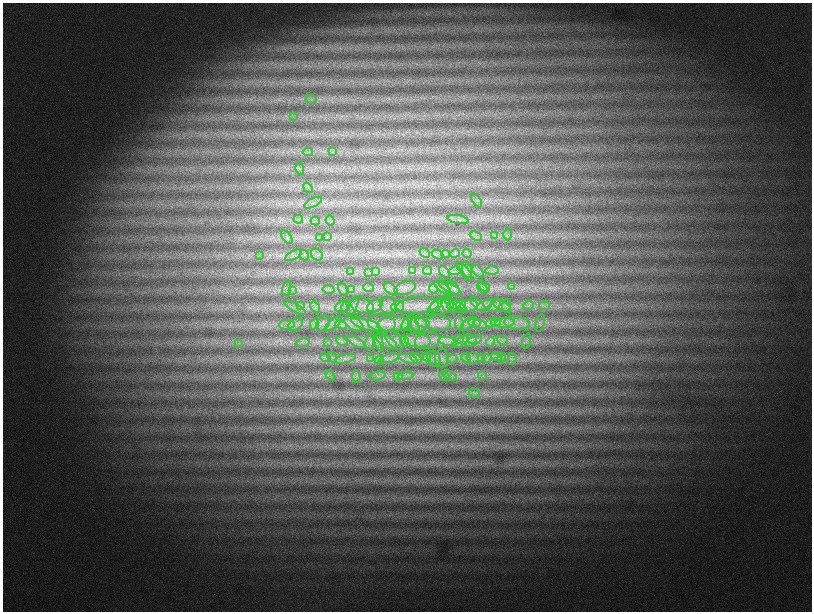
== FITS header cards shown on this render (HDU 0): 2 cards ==
NAXIS1  =                 1619
NAXIS2  =                 1219

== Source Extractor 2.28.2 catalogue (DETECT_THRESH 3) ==
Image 1619 x 1219 px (HDU 0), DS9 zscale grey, zoomed out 1/2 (1 PNG px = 2 x 2 image px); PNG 814 x 614 px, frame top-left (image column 2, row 1218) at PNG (3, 3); each listed source drawn as its Kron ellipse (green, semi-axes under 4 px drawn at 4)
Background 1490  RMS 71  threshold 212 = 3 sigma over >= 5 px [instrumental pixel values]
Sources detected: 152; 2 cannot appear on this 1/2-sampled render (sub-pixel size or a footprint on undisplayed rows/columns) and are neither listed nor drawn; the other 150 listed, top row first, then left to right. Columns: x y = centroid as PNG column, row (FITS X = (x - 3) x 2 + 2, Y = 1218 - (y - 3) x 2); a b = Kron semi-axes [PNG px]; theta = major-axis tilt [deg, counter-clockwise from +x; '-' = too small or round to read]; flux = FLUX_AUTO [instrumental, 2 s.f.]
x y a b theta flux
311 99 5 2 - 19000
293 117 4 2 - 14000
308 152 4 2 - 17000
332 152 4 2 - 13000
300 169 6 1 -75 10000
308 188 5 1 - 9800
477 201 7 3 -57 22000
313 203 10 3 27 41000
298 219 4 2 - 14000
458 219 11 2 -11 36000
315 221 5 2 - 19000
330 221 5 3 - 18000
495 235 3 2 - 12000
508 235 5 2 - 13000
476 236 6 2 -24 23000
287 237 8 3 -53 24000
319 237 4 2 - 13000
328 237 3 2 - 11000
425 253 5 3 - 22000
455 253 5 3 - 31000
438 254 6 2 -30 18000
445 254 4 2 - 16000
467 254 5 2 - 13000
259 255 3 2 - 8600
294 255 9 4 27 48000
304 255 5 3 - 26000
317 255 6 5 - 45000
428 270 5 2 - 13000
467 270 8 4 -72 35000
350 271 4 2 - 12000
375 271 4 3 - 23000
412 271 3 2 - 12000
455 271 6 3 8 37000
464 271 11 2 -51 19000
478 271 7 2 -48 24000
492 271 6 4 1 43000
369 272 3 3 - 16000
444 272 7 3 -57 26000
484 287 6 3 -37 27000
511 287 4 2 - 15000
368 288 5 2 - 23000
405 288 11 6 21 76000
443 288 10 3 -34 29000
450 288 13 3 -28 42000
454 288 7 4 -59 37000
483 288 6 2 -49 21000
287 289 7 2 74 16000
328 289 6 3 -12 26000
343 289 6 3 -62 28000
352 289 4 2 - 14000
391 289 8 5 -42 46000
433 289 4 2 - 16000
293 290 4 2 - 15000
388 305 8 8 - 66000
442 305 13 8 25 68000
446 305 8 4 -71 32000
456 305 12 3 -29 51000
478 305 10 4 -44 42000
485 305 9 4 25 53000
502 305 10 5 -33 63000
507 305 6 4 72 31000
300 306 4 2 - 17000
346 306 6 4 60 35000
353 306 9 4 64 29000
362 306 12 7 -19 84000
375 306 8 6 29 69000
417 306 21 8 3 170000
461 306 6 5 - 41000
469 306 9 6 3 78000
495 306 8 4 46 46000
528 306 5 3 - 36000
544 306 5 2 - 21000
315 307 6 3 -53 29000
341 307 6 5 - 49000
398 307 6 5 - 57000
435 307 12 4 50 31000
453 307 6 2 -45 23000
295 308 12 4 -31 50000
496 322 5 3 - 30000
323 323 8 6 58 52000
333 323 10 4 42 48000
381 323 14 9 -8 110000
413 323 9 4 -60 37000
423 323 8 3 -21 55000
438 323 12 8 -3 100000
459 323 6 3 -85 23000
475 323 6 4 -12 46000
491 323 5 4 - 38000
505 323 9 4 6 76000
517 323 13 6 -7 110000
540 323 9 3 76 25000
315 324 6 2 63 23000
354 324 11 6 -31 78000
393 324 16 8 5 140000
407 324 7 5 68 49000
418 324 8 7 - 73000
468 324 9 4 41 43000
480 324 7 3 -20 36000
287 325 8 4 5 59000
295 325 8 5 29 61000
341 325 6 4 -24 43000
367 325 16 5 -19 110000
459 339 5 3 - 26000
472 339 5 4 - 32000
394 340 12 6 -48 48000
417 340 13 7 -7 120000
427 340 12 8 13 100000
342 341 6 4 -33 39000
404 341 6 4 -75 37000
448 341 10 4 -9 72000
474 341 9 3 27 46000
503 341 6 2 -40 24000
526 341 7 2 73 15000
328 342 4 2 - 14000
356 342 10 3 -29 50000
370 342 8 2 83 16000
379 342 9 3 -80 26000
386 342 12 6 -32 72000
461 342 10 2 34 32000
490 342 5 3 - 25000
239 343 4 2 - 13000
303 343 7 4 13 41000
497 356 5 2 - 14000
325 357 6 1 -35 14000
332 357 6 3 -54 28000
427 357 4 2 - 16000
389 358 10 4 14 73000
416 358 7 4 -42 45000
442 358 9 7 88 51000
466 358 5 2 - 14000
473 358 6 5 - 45000
481 358 4 2 - 15000
502 358 4 2 - 15000
345 359 11 3 15 65000
370 359 3 3 - 17000
408 359 9 4 -17 64000
434 359 8 6 -63 51000
452 359 5 4 - 37000
487 359 4 3 - 27000
512 359 6 3 73 21000
380 360 4 2 - 20000
330 375 5 2 - 11000
450 375 7 2 -26 25000
356 376 6 3 -82 24000
378 376 8 2 9 32000
398 376 4 4 - 29000
406 376 8 2 6 33000
444 376 5 2 - 20000
482 376 4 3 - 23000
474 393 5 2 - 15000
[2 sub-pixel or undisplayed-footprint detections neither listed nor drawn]